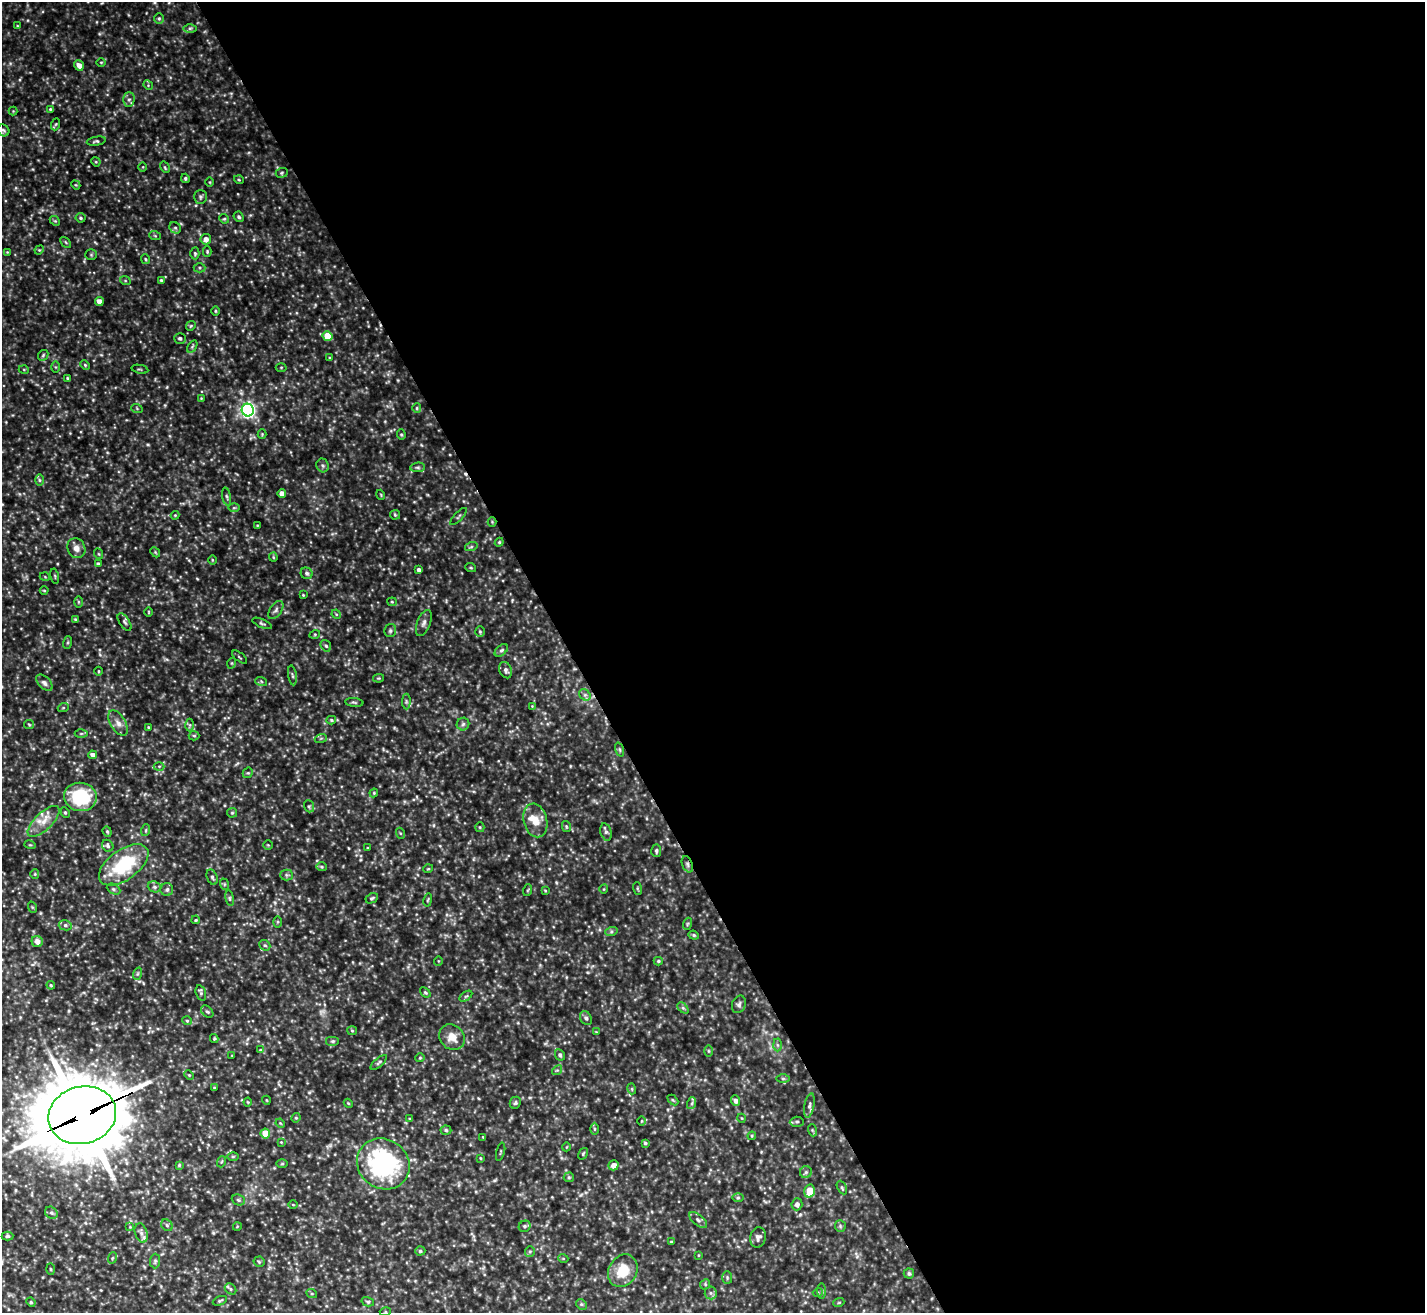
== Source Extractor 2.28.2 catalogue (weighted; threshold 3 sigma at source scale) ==
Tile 8 of 4 x 4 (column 4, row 2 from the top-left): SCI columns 4271-5693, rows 2775-4085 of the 5696 x 5683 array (HDU 1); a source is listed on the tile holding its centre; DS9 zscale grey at full resolution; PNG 1427 x 1315 px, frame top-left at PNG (2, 2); each listed source drawn as its Kron ellipse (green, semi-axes under 4 px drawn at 4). Shown black and unused: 60% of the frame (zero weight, under 3 of 5 exposures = <1% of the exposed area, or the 3 px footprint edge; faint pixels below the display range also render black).
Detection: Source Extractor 2.28.2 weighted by HDU 2 'WHT'; one run over the whole footprint, this tile lists its part. Background 0.232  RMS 0.028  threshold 0.126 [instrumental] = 3 sigma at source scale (4.5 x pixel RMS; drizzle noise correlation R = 1.50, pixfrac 1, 0.05/0.05 arcsec/px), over >= 5 px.
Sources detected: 280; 1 too faint to see at this stretch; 1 cosmic-ray / hot-pixel residue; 1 long thin detection or spike segment (spike, bleed or trail) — neither listed nor drawn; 2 inside a brighter listed object's ellipse — not listed separately; the other 275 listed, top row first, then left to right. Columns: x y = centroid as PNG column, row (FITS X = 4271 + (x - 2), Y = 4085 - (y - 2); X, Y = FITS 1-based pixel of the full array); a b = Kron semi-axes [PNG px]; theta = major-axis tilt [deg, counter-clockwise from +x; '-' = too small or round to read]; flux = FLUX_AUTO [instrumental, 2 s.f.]
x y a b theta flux
159 18 5 5 - 4.5
17 26 4 3 - 2.5
190 28 6 4 1 4.9
101 62 5 3 - 2.6
79 65 5 4 - 19
148 85 5 4 - 3
129 100 7 6 - 7.4
50 109 4 4 - 3.3
13 111 4 4 - 2.5
56 124 6 4 70 3.6
3 130 6 5 - 4.8
96 141 9 4 10 5.2
96 162 5 4 - 2.6
143 167 5 3 - 2.2
165 167 6 4 -58 4
282 173 6 4 23 3.9
185 178 4 4 - 4.5
239 180 5 3 - 2.2
210 182 5 3 - 2.4
76 185 5 3 - 2.5
200 197 7 6 - 5.7
239 217 5 4 - 4.8
81 218 5 5 - 4.7
224 219 5 4 - 3.2
55 221 5 4 - 3.3
175 228 6 5 - 4.9
155 236 6 3 -19 3.2
206 239 5 5 - 16
66 242 6 4 -46 3.4
39 250 5 4 - 2.7
207 251 5 4 - 3.3
7 252 4 4 - 2.4
195 253 6 4 -88 4.1
91 255 5 5 - 3.7
146 259 5 4 - 3.6
200 268 6 4 0 4.1
125 280 5 3 - 2.8
161 280 4 4 - 3.8
99 301 4 4 - 20
215 311 5 3 - 2.6
191 326 5 4 - 3.6
327 336 5 5 - 65
180 338 6 5 - 5.5
192 347 7 4 59 3.9
43 355 6 4 47 4
329 358 4 3 - 2.2
85 365 5 4 - 3.3
55 367 5 3 - 2.5
281 367 5 3 - 2.6
140 369 8 2 -11 2.7
24 370 5 3 - 2.5
67 378 3 3 - 2.7
201 398 4 4 - 2.3
417 408 5 4 - 3.6
137 409 6 3 -21 3
248 410 6 6 - 760
262 434 4 4 - 2.7
401 435 5 4 - 3.6
323 465 7 6 - 6.2
418 467 7 4 5 5.3
39 480 6 4 -89 3.9
282 493 4 4 - 18
381 495 5 3 - 2.3
227 497 9 3 -81 4.5
234 508 6 4 1 3.1
175 515 4 4 - 2.5
395 515 5 4 - 3.7
459 516 11 3 46 4.6
492 522 4 4 - 2.8
257 525 4 3 - 2
499 542 4 4 - 3.3
471 547 6 4 19 4.3
76 548 10 8 -64 17
155 552 5 4 - 3.3
99 554 5 3 - 2.3
273 557 4 4 - 2.8
212 560 5 3 - 2.5
98 564 4 3 - 5.2
471 568 5 3 - 2.6
419 570 4 4 - 9.5
307 573 6 5 - 6.3
55 576 8 3 -77 3
45 577 5 3 - 2.2
44 590 4 3 - 2.5
303 595 3 2 - 2.3
78 602 6 4 -89 3.2
392 602 4 4 - 3
276 610 10 6 54 8.2
149 612 5 3 - 2.3
336 614 5 4 - 2.9
75 619 4 3 - 2.9
124 622 10 5 -57 6.5
262 623 10 3 -24 4.4
424 623 14 6 69 11
390 630 6 6 - 5.7
480 632 5 4 - 3.9
315 634 5 3 - 2.6
68 642 6 3 71 3.3
326 646 6 5 - 4.8
501 650 8 5 42 6.3
240 657 9 2 -40 3.1
232 663 5 3 - 2.5
506 670 8 6 -67 8.1
99 671 4 3 - 2.2
292 675 10 3 -81 4.5
379 678 5 4 - 2.9
261 681 6 4 -20 3.6
44 683 10 6 -46 8.6
585 695 6 5 - 6
406 701 8 4 -90 4.6
354 702 9 3 -6 4.1
532 706 4 4 - 2.2
63 708 5 3 - 2.7
331 720 5 4 - 3.4
118 723 14 7 -58 18
463 724 6 6 - 6.3
29 725 5 4 - 3.2
190 725 6 4 -90 4.4
148 727 4 3 - 3.1
81 733 6 4 0 4.1
194 736 5 4 - 3.4
321 738 6 4 19 3.6
620 750 7 3 -71 3.4
93 755 4 4 - 10
159 766 5 3 - 3.1
248 773 5 5 - 3.8
374 793 4 4 - 2.8
80 797 16 14 -8 170
309 806 6 5 - 4.4
65 812 5 4 - 3.3
232 813 5 4 - 3.2
535 820 17 11 -75 35
43 821 20 8 44 35
566 826 6 4 -78 3.4
480 827 5 4 - 3.2
146 830 6 3 71 3.3
107 832 5 4 - 3.6
606 832 9 5 -74 6.6
400 833 5 3 - 2.6
30 845 5 3 - 2.9
268 845 4 4 - 2.7
108 846 6 5 - 6
367 848 3 2 - 2.4
656 851 6 5 - 5.6
687 864 8 5 -69 6.6
124 865 28 15 35 170
321 867 5 4 - 4.3
428 869 5 3 - 2.4
35 874 5 4 - 3
286 875 6 5 - 5
212 877 8 5 -68 6.5
224 884 6 3 -72 3.3
154 887 7 5 -21 6.5
637 888 6 3 -72 2.9
113 889 7 5 -27 4.8
167 889 6 6 - 7.2
604 889 4 3 - 2.1
528 890 6 4 70 3.1
545 891 4 4 - 2.6
230 898 8 4 -81 4.3
372 898 7 4 28 5.1
428 900 7 3 80 3.2
32 907 6 3 -71 2.7
196 920 4 3 - 3
278 922 5 3 - 3
687 924 6 4 71 3.5
65 925 6 5 - 6.8
611 932 6 4 19 5
694 935 5 4 - 3.8
37 942 6 5 - 17
265 945 6 5 - 4.5
438 961 5 3 - 2
658 961 4 4 - 4.1
137 974 6 4 71 4.1
51 985 4 3 - 3
425 992 6 4 -40 3.8
201 993 8 5 -74 4.9
466 996 7 4 35 3.8
739 1004 9 6 68 8
683 1008 6 4 -44 4.4
207 1012 7 5 -45 4.8
586 1018 7 5 -61 6.5
187 1021 5 4 - 3.6
352 1031 5 4 - 3.3
596 1032 4 4 - 2.2
452 1037 14 12 -43 33
214 1039 4 4 - 2.9
333 1041 7 5 0 5.2
777 1045 6 4 -88 5.1
260 1050 4 3 - 2.2
708 1051 6 4 -89 3.2
232 1055 4 2 - 1.8
560 1055 6 4 -62 5.9
420 1058 4 4 - 3
379 1062 10 3 41 4.6
557 1070 5 4 - 3.7
189 1075 5 3 - 2.8
783 1079 6 4 0 4.2
214 1088 4 4 - 2.7
632 1089 5 3 - 3
266 1100 4 3 - 2
673 1100 6 4 -44 3.2
735 1101 5 4 - 9.5
248 1102 4 4 - 2.6
348 1103 4 3 - 2.5
515 1103 6 5 - 4.8
692 1103 6 4 71 4.9
809 1105 12 5 79 8.7
82 1115 34 28 15 22000
296 1118 5 4 - 3.6
741 1118 4 3 - 2
410 1119 4 3 - 2.8
642 1121 5 3 - 2.1
797 1122 7 5 3 5.2
280 1123 5 4 - 2.4
594 1129 6 4 -89 3.5
446 1130 5 4 - 5
812 1130 6 4 -71 3.6
265 1133 5 5 - 51
752 1136 4 4 - 3
483 1137 3 3 - 2.1
281 1142 4 4 - 2.4
645 1143 4 3 - 3.6
566 1147 4 3 - 2
501 1152 9 3 76 2.8
583 1154 6 4 55 3.3
233 1156 6 4 1 3.6
480 1158 4 3 - 2.4
221 1162 5 3 - 2.6
282 1164 5 3 - 2.7
383 1164 27 24 -35 440
179 1165 4 4 - 3.3
613 1165 5 5 - 18
806 1172 6 6 - 6.3
569 1177 5 5 - 3.6
842 1188 7 4 -63 4.4
809 1191 6 5 - 51
738 1198 6 4 1 3.9
238 1200 7 5 -23 4.8
797 1204 6 5 - 11
293 1205 4 3 - 2
51 1213 7 5 -41 5.8
698 1220 11 5 -40 9.1
167 1225 6 5 - 4.9
525 1226 6 5 - 5.3
840 1226 6 5 - 4.6
130 1227 4 4 - 2.2
237 1227 4 3 - 2
141 1233 10 6 -73 11
7 1236 6 4 2 4.5
758 1237 10 8 76 12
671 1242 4 3 - 2.8
420 1251 5 4 - 4.2
530 1252 5 5 - 4.3
698 1255 4 3 - 2
112 1258 6 3 70 2.9
563 1258 5 3 - 2.5
155 1261 7 5 89 5.4
259 1262 5 5 - 4.2
50 1269 5 3 - 3
623 1271 17 14 59 67
909 1273 5 5 - 5.6
727 1278 6 5 - 4.4
705 1284 5 5 - 3.8
231 1289 6 5 - 4.7
822 1291 8 3 -90 3.5
818 1292 5 3 - 2.9
711 1293 6 6 - 6.7
312 1294 5 3 - 2.7
220 1301 7 3 22 3.5
31 1302 5 4 - 3.1
368 1302 6 4 -15 3.9
839 1302 5 3 - 2.5
581 1304 6 4 -45 4.3
385 1312 5 3 - 2.7
Overlapping masked pixels (flux is a lower limit): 3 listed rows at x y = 492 522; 687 864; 82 1115
Isophote crosses this tile's border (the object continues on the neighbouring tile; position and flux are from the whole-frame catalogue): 1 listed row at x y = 82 1115